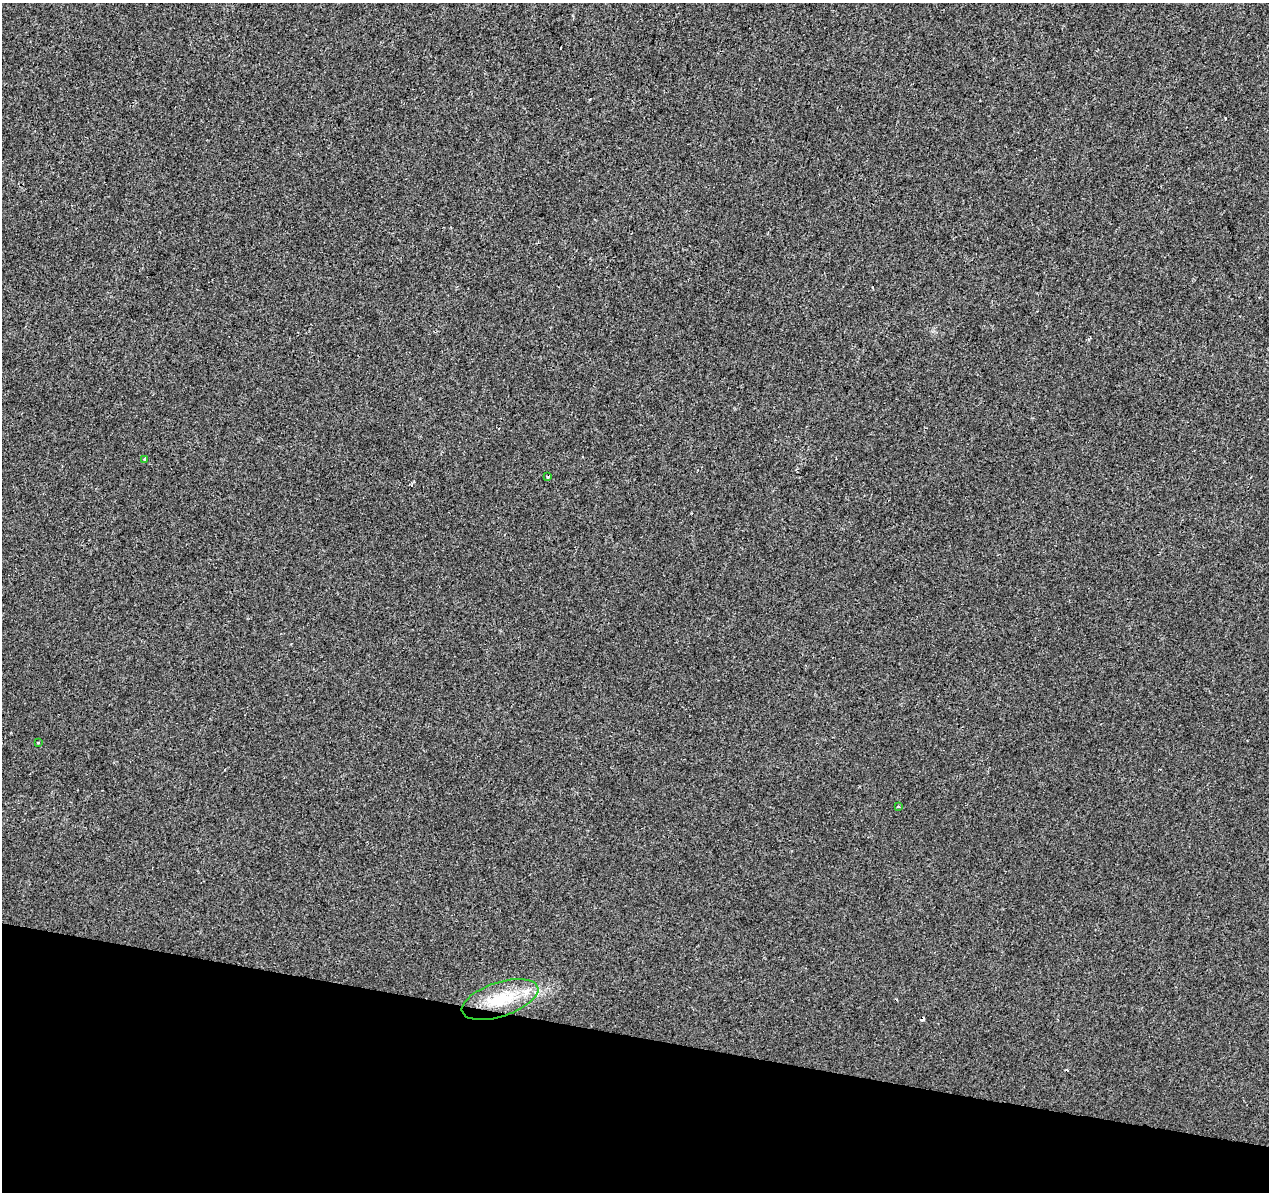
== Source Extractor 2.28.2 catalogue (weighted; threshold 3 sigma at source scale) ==
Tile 15 of 4 x 4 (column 3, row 4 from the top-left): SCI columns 2544-3810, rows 284-1473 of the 5078 x 5267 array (HDU 1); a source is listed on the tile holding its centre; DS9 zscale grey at full resolution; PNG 1271 x 1194 px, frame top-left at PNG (2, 3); each listed source drawn as its Kron ellipse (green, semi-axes under 4 px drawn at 4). Shown black and unused: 13% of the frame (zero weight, under 2 of 3 exposures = <1% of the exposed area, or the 3 px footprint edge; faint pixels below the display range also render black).
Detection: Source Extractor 2.28.2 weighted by HDU 2 'WHT'; one run over the whole footprint, this tile lists its part. Background 0.00233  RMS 0.003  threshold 0.0136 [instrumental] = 3 sigma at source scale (4.5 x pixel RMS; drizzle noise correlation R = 1.50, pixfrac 1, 0.0396/0.0396 arcsec/px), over >= 5 px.
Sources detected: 8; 3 cosmic-ray / hot-pixel residue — neither listed nor drawn; the other 5 listed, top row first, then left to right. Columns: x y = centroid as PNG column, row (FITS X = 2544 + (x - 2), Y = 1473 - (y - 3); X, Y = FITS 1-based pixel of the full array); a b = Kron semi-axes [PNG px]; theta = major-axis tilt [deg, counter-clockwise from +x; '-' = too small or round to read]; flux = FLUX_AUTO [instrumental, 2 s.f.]
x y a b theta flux
145 459 4 4 - 0.56
548 476 3 2 - 0.29
38 743 3 3 - 0.32
898 807 4 2 - 0.27
500 999 40 17 18 14